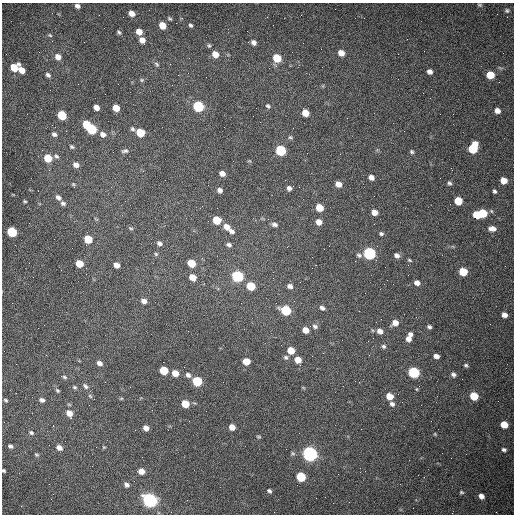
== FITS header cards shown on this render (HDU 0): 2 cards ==
NAXIS1  =                  512 /fastest changing axis
NAXIS2  =                  512 /next to fastest changing axis

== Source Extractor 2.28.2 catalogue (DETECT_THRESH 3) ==
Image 512 x 512 px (HDU 0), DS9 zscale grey, 1 PNG px = 1 image px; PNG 516 x 516 px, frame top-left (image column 1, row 512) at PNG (2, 3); no overlay
Background 1500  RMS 23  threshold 67.6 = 3 sigma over >= 5 px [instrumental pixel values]
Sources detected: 157; all 157 listed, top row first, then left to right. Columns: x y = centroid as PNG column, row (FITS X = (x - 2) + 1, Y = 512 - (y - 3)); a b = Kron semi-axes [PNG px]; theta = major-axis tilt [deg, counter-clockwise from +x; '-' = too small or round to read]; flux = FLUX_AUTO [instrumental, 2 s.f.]
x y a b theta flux
480 5 6 4 -15 2000
77 6 6 5 - 5400
507 11 7 6 - 3200
132 13 6 5 - 12000
169 19 5 4 - 2100
162 25 6 5 - 22000
191 25 4 3 - 2700
119 32 6 4 -41 2900
139 32 6 5 - 14000
51 36 5 3 - 3100
142 40 7 5 -52 11000
253 42 6 5 - 5800
209 45 6 5 - 2500
341 53 7 6 - 13000
215 54 7 6 - 13000
58 57 7 6 - 10000
277 58 6 5 - 40000
157 64 8 5 -42 3100
14 68 6 6 - 35000
22 70 7 5 -56 15000
430 72 6 5 - 6600
48 75 6 4 -40 3800
490 75 6 5 - 33000
142 80 6 5 - 2400
105 94 2 2 - 620
198 106 6 6 - 150000
268 106 7 5 -42 2700
96 107 5 4 - 11000
116 108 6 5 - 22000
497 111 6 5 - 8500
305 113 6 5 - 20000
62 115 6 5 - 65000
86 124 5 5 - 42000
293 128 2 2 - 650
92 129 7 5 -32 110000
132 129 5 5 - 3000
140 133 6 5 - 50000
54 134 6 5 - 4400
103 134 8 6 -27 7400
290 137 6 5 - 2400
72 147 6 4 -32 2600
473 148 9 6 65 70000
281 150 6 6 - 110000
125 151 9 5 7 3800
412 152 6 5 - 2700
56 156 8 6 -41 3700
48 158 6 6 - 33000
249 161 6 3 16 1500
76 165 7 5 -23 9400
222 173 5 4 - 8400
371 177 5 4 - 8800
504 180 6 5 - 17000
449 183 6 5 - 3100
73 184 5 4 - 1900
338 184 6 5 - 11000
289 188 5 4 - 5100
220 190 5 5 - 5300
494 191 6 4 -55 2900
58 197 7 5 -40 6000
25 201 4 3 - 1800
458 201 6 5 - 38000
63 203 7 5 -28 4000
319 208 6 5 - 26000
374 212 6 5 - 11000
483 213 6 5 - 49000
477 215 6 5 - 41000
217 220 6 5 - 42000
319 222 6 5 - 11000
274 224 7 5 -17 4300
227 227 7 6 - 12000
131 228 6 4 -19 2100
492 229 9 6 -5 9200
231 231 7 5 -28 5100
12 232 6 5 - 99000
381 234 5 4 - 3000
88 239 6 5 - 37000
159 243 6 5 - 5000
229 245 6 4 -25 4000
369 253 6 6 - 280000
156 254 5 5 - 2000
359 255 8 5 -21 3600
397 255 6 5 - 5900
409 260 6 4 -28 2100
79 263 6 5 - 32000
191 263 6 5 - 40000
116 265 5 5 - 11000
312 268 2 2 - 680
463 272 6 5 - 43000
237 276 6 6 - 200000
192 277 6 5 - 16000
273 278 2 2 - 720
417 283 6 5 - 8400
251 286 6 5 - 51000
290 286 6 5 - 6700
144 301 6 5 - 7800
276 303 2 2 - 1100
322 308 6 5 - 4600
286 310 7 5 -27 110000
504 315 5 5 - 8100
381 319 2 2 - 950
395 323 7 6 - 12000
315 326 8 6 -20 4400
429 327 5 4 - 3100
306 330 6 5 - 15000
380 331 6 5 - 8400
410 334 5 4 - 4400
408 339 6 5 - 8000
383 346 6 5 - 3000
291 350 6 5 - 26000
436 356 5 4 - 6800
286 357 6 6 - 3300
298 360 6 5 - 17000
246 361 6 5 - 22000
99 363 7 5 -26 6900
466 365 5 4 - 2400
164 370 6 5 - 49000
414 372 6 6 - 170000
175 373 6 5 - 17000
188 375 7 6 - 5200
453 375 6 5 - 4200
64 377 10 4 -14 3200
197 381 6 6 - 100000
85 386 9 6 -45 4600
74 387 6 5 - 2500
57 390 6 4 -38 2400
90 396 7 4 -45 2200
389 396 6 5 - 20000
474 396 6 5 - 49000
121 398 6 4 2 1800
6 400 6 4 -40 2200
42 400 7 5 -19 4500
185 404 6 5 - 29000
392 404 6 5 - 4600
69 413 9 6 -63 15000
189 421 2 2 - 740
504 424 6 5 - 26000
232 427 5 5 - 13000
146 428 5 5 - 8000
31 433 7 5 -17 3200
435 434 6 3 -46 1500
259 437 5 4 - 1800
10 446 5 4 - 3800
104 447 5 5 - 1600
59 448 7 6 - 8900
504 450 5 4 - 3200
310 454 6 6 - 720000
36 455 5 5 - 2100
4 471 4 3 - 2100
141 471 6 5 - 14000
301 477 6 5 - 91000
400 484 2 2 - 700
126 485 7 5 -39 5100
269 491 5 4 - 3200
461 492 6 4 -15 2100
481 496 6 5 - 8400
316 498 2 2 - 3600
150 500 7 6 - 590000
At the frame edge (FLAGS 8, measured only in part): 1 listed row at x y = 4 471